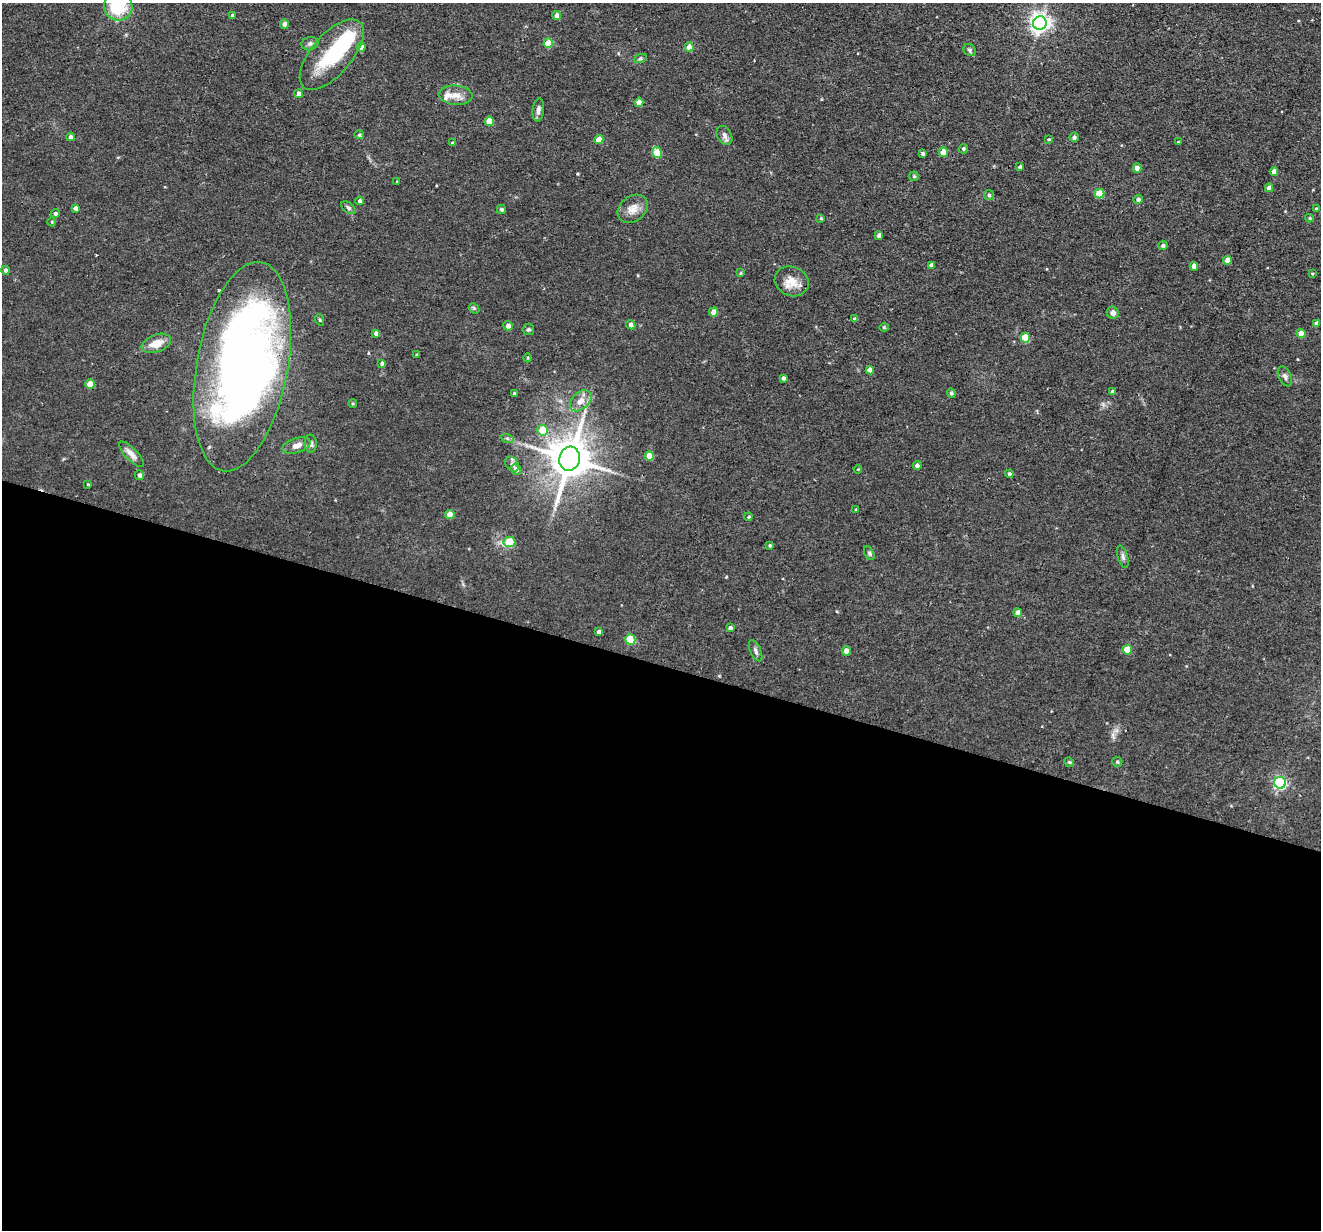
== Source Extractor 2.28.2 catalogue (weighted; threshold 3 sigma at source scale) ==
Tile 14 of 4 x 4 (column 2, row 4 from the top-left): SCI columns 1321-2639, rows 128-1355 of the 5278 x 5295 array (HDU 1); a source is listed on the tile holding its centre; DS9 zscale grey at full resolution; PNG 1323 x 1232 px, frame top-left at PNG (2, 3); each listed source drawn as its Kron ellipse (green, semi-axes under 4 px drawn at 4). Shown black and unused: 46% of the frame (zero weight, under 2 of 3 exposures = <1% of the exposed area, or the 3 px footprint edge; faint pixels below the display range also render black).
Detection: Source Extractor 2.28.2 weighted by HDU 2 'WHT'; one run over the whole footprint, this tile lists its part. Background 0.0571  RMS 0.0069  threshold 0.031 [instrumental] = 3 sigma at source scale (4.5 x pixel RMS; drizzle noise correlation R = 1.50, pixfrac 1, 0.05/0.05 arcsec/px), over >= 5 px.
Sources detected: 120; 3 inside a brighter object's white glare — neither listed nor drawn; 2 inside a brighter listed object's ellipse — not listed separately; the other 115 listed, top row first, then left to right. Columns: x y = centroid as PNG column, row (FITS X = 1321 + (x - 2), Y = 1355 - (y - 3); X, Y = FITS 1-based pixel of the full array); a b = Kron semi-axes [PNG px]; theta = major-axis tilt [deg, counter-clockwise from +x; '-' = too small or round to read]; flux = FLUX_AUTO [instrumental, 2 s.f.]
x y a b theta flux
118 7 14 14 - 29
232 15 4 3 - 0.91
557 16 4 4 - 4
1040 23 7 6 - 360
284 24 5 4 - 2.6
548 43 5 4 - 13
310 44 8 6 14 1.8
361 47 4 4 - 4
689 47 4 4 - 6.7
970 50 7 5 -38 1.3
332 55 43 20 49 42
640 59 7 4 19 1
298 94 4 4 - 3
456 95 17 9 -5 6.5
639 102 4 4 - 7
538 110 11 5 82 2.4
489 121 4 4 - 10
359 135 5 4 - 0.9
724 135 10 7 -60 2.6
71 137 4 4 - 2.5
1074 137 5 4 - 1.8
599 139 4 4 - 7.3
1049 139 4 3 - 0.69
1178 142 4 3 - 0.58
452 143 4 3 - 0.99
963 149 5 4 - 1.4
657 152 6 4 -63 14
944 152 5 4 - 11
923 153 4 3 - 1.3
1020 167 3 3 - 1.4
1137 168 4 4 - 5.5
1274 172 4 4 - 4.5
914 176 5 4 - 1
397 182 4 3 - 0.56
1269 188 4 4 - 4
1099 193 5 5 - 17
989 195 5 5 - 1.2
1138 199 5 4 - 2.1
360 201 4 4 - 1.8
75 208 4 4 - 2.5
348 208 8 5 -38 1.5
501 209 4 4 - 1
633 209 16 12 37 6.9
1316 209 3 3 - 0.82
55 213 4 4 - 1.5
821 218 4 3 - 0.86
1309 218 4 4 - 0.72
52 222 5 3 - 0.63
879 235 4 4 - 2.5
1163 245 4 4 - 1.4
1227 260 4 4 - 5.8
931 265 4 4 - 2.6
1194 266 4 4 - 5
6 270 4 4 - 1.8
740 273 4 3 - 0.76
1312 273 4 2 - 0.58
792 281 17 14 -23 9.4
474 308 6 4 -45 1
714 312 4 4 - 5.9
1113 313 6 6 - 2.9
855 319 4 4 - 1.5
320 320 6 3 -72 0.71
1317 323 4 4 - 3
631 325 5 4 - 2.4
508 326 5 4 - 3.1
884 327 4 4 - 0.73
528 329 5 5 - 1.4
376 333 4 4 - 2.4
1301 334 4 4 - 8.2
1025 338 5 4 - 17
156 343 15 8 20 9.1
417 355 4 3 - 0.86
528 358 4 3 - 0.63
382 363 4 4 - 1.7
242 367 106 45 79 570
870 370 4 4 - 4.8
1285 376 10 6 -64 2.1
783 378 4 3 - 1.8
90 384 5 4 - 12
1112 392 4 3 - 1.4
514 393 4 3 - 1.1
951 393 5 4 - 1.4
581 401 13 8 43 5.7
353 403 4 3 - 0.8
542 430 5 5 - 16
507 438 6 4 -19 1.1
311 444 9 6 -89 2.3
296 446 15 7 17 4.6
131 454 17 6 -46 4.1
649 456 4 4 - 10
570 459 12 10 74 2300
512 464 8 6 -55 1.8
917 465 4 4 - 2.6
516 469 6 5 - 2.8
858 469 4 3 - 0.58
1009 474 4 4 - 1.4
139 475 5 4 - 2.4
88 484 3 3 - 0.6
856 509 4 2 - 0.46
450 515 4 4 - 8.1
749 517 4 4 - 0.94
510 542 6 5 - 19
770 545 4 3 - 0.83
869 553 7 4 -61 1.3
1123 557 11 5 -73 2.1
1018 613 4 4 - 4.7
730 628 4 4 - 1.9
599 632 4 4 - 2.4
630 639 5 5 - 25
1127 650 5 4 - 12
756 651 11 5 -66 2
846 651 4 4 - 4.2
1069 762 5 4 - 0.86
1117 762 5 5 - 1.1
1280 783 6 6 - 100
Isophote crosses this tile's border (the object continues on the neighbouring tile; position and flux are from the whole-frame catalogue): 1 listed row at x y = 118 7